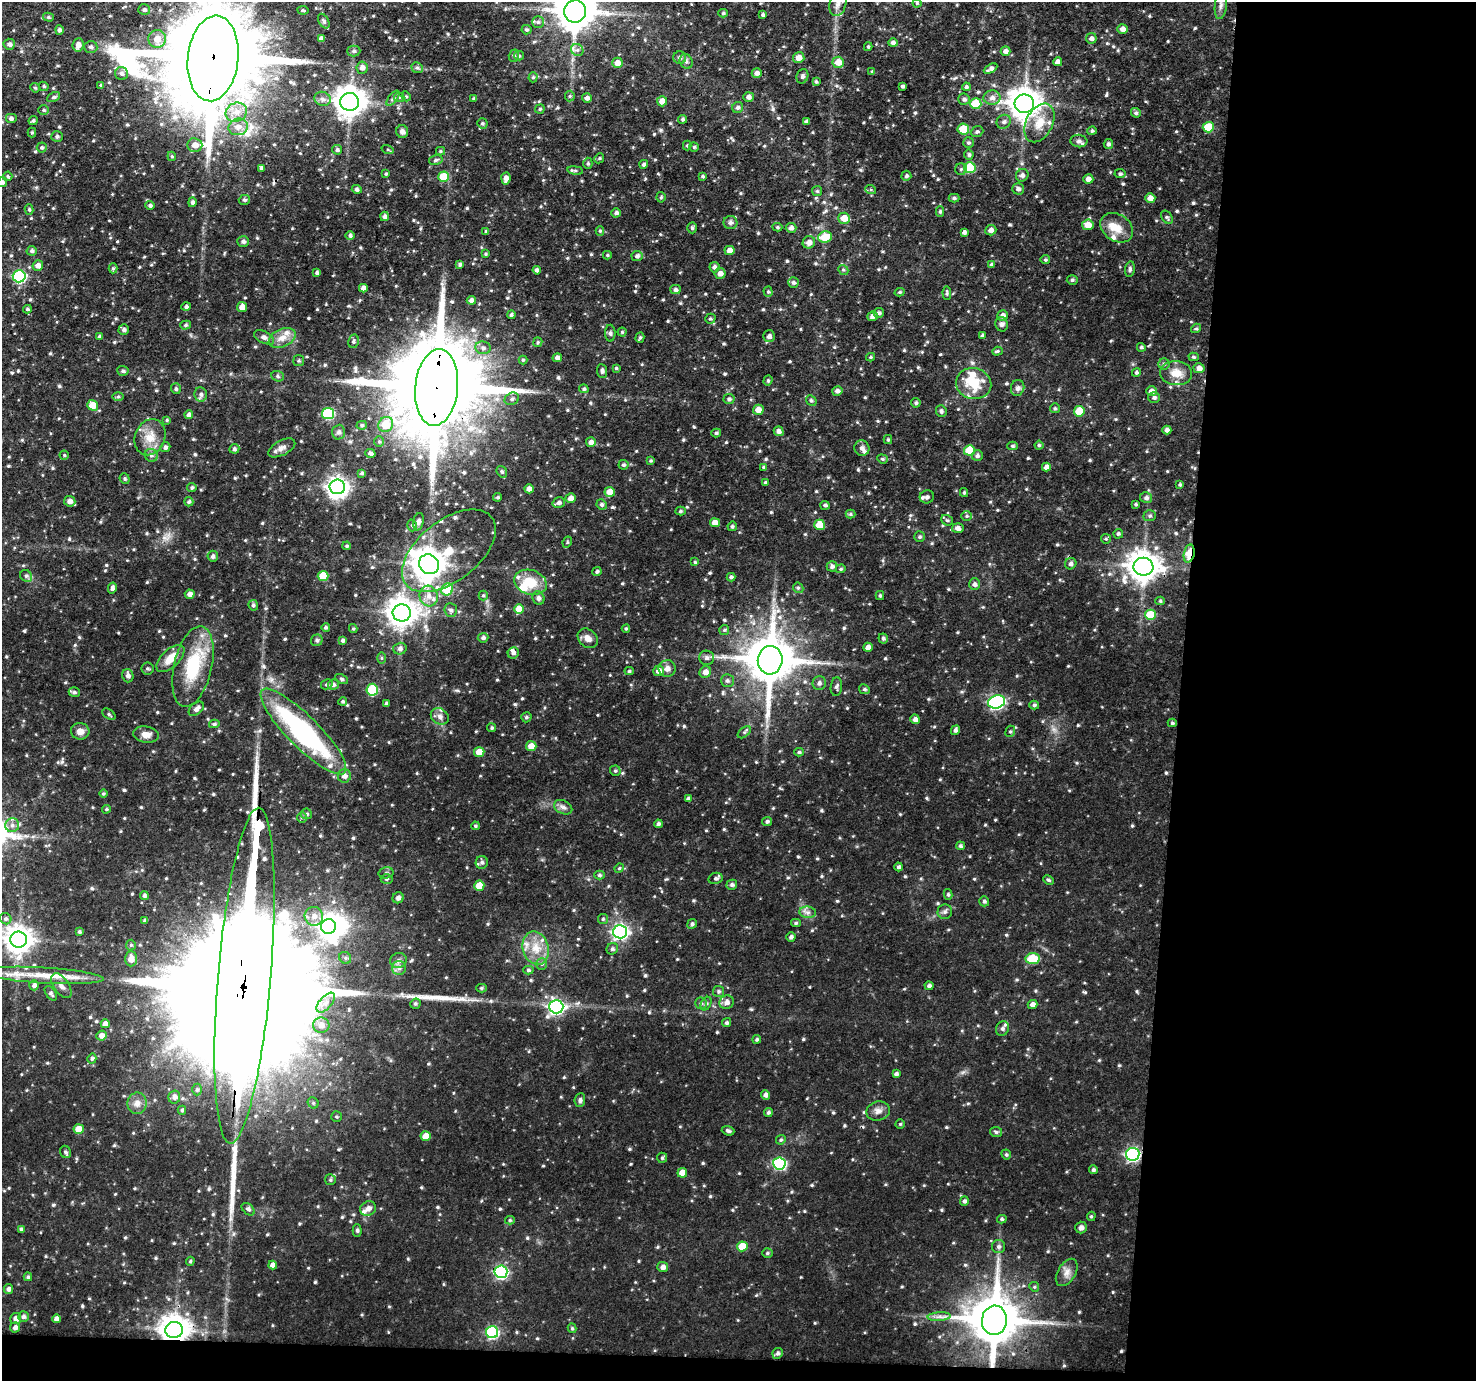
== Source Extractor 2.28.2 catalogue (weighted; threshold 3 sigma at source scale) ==
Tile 9 of 3 x 3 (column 3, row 3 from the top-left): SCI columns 2987-4460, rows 126-1504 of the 4480 x 4512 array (HDU 1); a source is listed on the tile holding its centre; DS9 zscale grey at full resolution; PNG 1478 x 1383 px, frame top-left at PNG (2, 2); each listed source drawn as its Kron ellipse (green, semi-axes under 4 px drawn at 4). Shown black and unused: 22% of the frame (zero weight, under 3 of 4 exposures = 4% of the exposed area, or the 3 px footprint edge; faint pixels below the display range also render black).
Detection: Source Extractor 2.28.2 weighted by HDU 2 'WHT'; one run over the whole footprint, this tile lists its part. Background 0.0748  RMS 0.0065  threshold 0.0294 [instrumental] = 3 sigma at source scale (4.5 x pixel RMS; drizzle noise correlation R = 1.50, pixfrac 1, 0.05/0.05 arcsec/px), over >= 5 px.
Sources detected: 796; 6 inside a brighter object's white glare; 1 cosmic-ray / hot-pixel residue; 2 long thin detections or spike segments (spike, bleed or trail) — neither listed nor drawn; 21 inside a brighter listed object's ellipse — not listed separately; of the other 766, all 500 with FLUX_AUTO >= 0.862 (the completeness limit of this list) listed and drawn (266 fainter detections not listed), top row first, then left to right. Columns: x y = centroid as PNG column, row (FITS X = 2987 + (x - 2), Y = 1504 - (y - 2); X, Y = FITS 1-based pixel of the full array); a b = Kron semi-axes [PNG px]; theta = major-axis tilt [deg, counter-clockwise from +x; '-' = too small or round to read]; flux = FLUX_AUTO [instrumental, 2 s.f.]
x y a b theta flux
917 3 4 4 - 0.86
838 4 12 8 75 4
1221 5 14 6 84 3.2
144 10 6 5 - 1.7
303 10 5 3 - 0.98
575 11 11 11 - 1900
723 13 5 4 - 1.1
763 15 4 3 - 1.3
48 17 5 4 - 1.1
324 21 8 5 -61 1.6
538 22 5 5 - 1.4
1122 29 5 5 - 3.2
59 30 5 4 - 1.9
526 30 5 5 - 1.1
1091 38 5 5 - 2.3
157 39 9 8 - 7.9
321 39 4 4 - 2.5
893 43 5 4 - 2.2
9 44 5 5 - 2.1
78 45 7 5 82 3.4
91 47 6 6 - 1.9
868 47 4 3 - 1
577 50 6 5 - 1.9
354 51 6 5 - 1.4
1005 51 5 4 - 2.4
514 56 6 5 - 1.2
519 56 5 4 - 0.94
213 58 43 25 84 19000
680 58 6 6 - 1.9
799 58 6 5 - 4.7
686 61 7 6 - 1.9
838 62 6 5 - 6.8
1058 62 4 4 - 3.5
617 63 5 5 - 5.5
362 68 6 5 - 3.1
417 68 6 5 - 1.3
991 69 7 4 30 2.5
872 72 4 3 - 0.89
757 73 5 5 - 2.7
121 74 6 6 - 2
802 76 7 6 - 1.5
533 77 5 4 - 1.1
816 82 4 4 - 1
101 85 4 4 - 1
44 86 5 4 - 1
902 86 3 3 - 1.5
966 87 4 4 - 1.4
35 88 5 4 - 0.86
406 96 5 4 - 0.95
570 96 5 5 - 1
53 97 7 4 26 1.3
399 97 5 4 - 0.96
748 97 5 5 - 2.7
393 98 9 4 53 1.7
587 98 5 5 - 2.3
992 98 8 7 - 3.4
322 99 8 7 - 2.6
474 99 4 4 - 1.2
964 99 6 5 - 1.7
662 101 5 5 - 5.2
350 102 9 9 - 940
976 104 5 5 - 20
1024 104 10 9 - 1000
738 107 6 5 - 1.7
540 109 5 4 - 1
43 110 5 5 - 1.1
236 112 11 9 25 6.6
1136 113 5 4 - 1.3
11 118 6 5 - 2
683 119 4 4 - 1.4
33 121 5 4 - 1.1
806 121 4 4 - 1.4
1004 122 7 6 - 2.2
482 123 5 5 - 1.2
1039 123 20 13 63 12
238 127 10 8 15 5
1208 127 5 5 - 20
963 129 6 5 - 21
1092 131 5 4 - 1.1
402 132 6 6 - 2.6
977 132 6 5 - 1.4
32 133 5 4 - 0.89
57 136 6 5 - 1.6
1079 141 8 6 -6 2.1
969 143 5 5 - 1.1
1108 144 5 4 - 1.7
195 145 7 7 - 4.6
687 145 5 4 - 0.92
42 147 5 5 - 1.4
694 147 4 4 - 0.96
388 149 6 4 -19 0.9
337 150 5 4 - 1.5
440 151 4 4 - 0.9
969 155 5 5 - 1.4
172 156 5 4 - 0.93
599 158 5 4 - 0.89
436 160 7 5 12 1.5
588 163 6 4 -88 1.1
644 164 4 4 - 1.5
970 167 5 5 - 26
261 168 4 3 - 1.4
961 169 6 6 - 1.3
575 170 8 4 -8 1.2
386 174 4 3 - 0.9
1120 174 5 4 - 1.4
1022 175 6 6 - 2.2
8 176 5 4 - 1
703 176 4 4 - 1
906 176 5 5 - 1.5
443 177 5 5 - 16
506 178 6 4 84 3.3
1088 179 5 4 - 3.3
2 182 5 5 - 1.5
357 189 5 4 - 1.7
1018 189 6 5 - 2.1
871 190 5 3 - 0.87
817 191 5 5 - 1.1
661 197 5 4 - 0.94
954 198 5 4 - 1.2
1150 198 5 4 - 3.8
244 200 5 5 - 1.2
192 202 5 4 - 1.8
150 205 5 4 - 1.3
29 209 5 4 - 0.99
940 212 5 4 - 1.2
616 213 5 4 - 1.8
385 216 5 4 - 2.1
1167 217 7 5 -56 1.3
844 218 6 5 - 8.1
730 222 7 6 - 1.7
1088 225 6 5 - 7.1
777 227 5 4 - 1.1
692 228 5 4 - 1.2
791 228 5 5 - 2
1117 228 17 13 -34 9.7
991 230 6 5 - 3
486 231 4 4 - 0.91
600 231 5 4 - 0.92
964 232 4 3 - 1.9
350 235 5 4 - 1.5
825 237 6 6 - 14
243 242 6 5 - 1.8
809 242 6 6 - 3.4
730 250 5 4 - 4.2
32 251 5 5 - 1.5
485 254 4 3 - 0.92
607 255 4 4 - 0.97
637 256 5 5 - 1.9
1045 260 5 4 - 1.1
460 264 4 4 - 1.4
992 264 4 4 - 1.5
38 266 5 5 - 3.4
714 267 5 5 - 2.2
113 268 5 4 - 1.1
1130 269 8 5 81 1.3
537 270 4 4 - 2.2
843 270 5 4 - 1
317 273 4 3 - 1.6
720 273 5 5 - 3.2
19 276 6 6 - 83
1072 280 5 4 - 1.1
793 282 5 5 - 1.6
363 288 4 4 - 3.4
675 290 5 4 - 1.8
768 292 5 4 - 1
900 292 5 4 - 0.98
947 293 7 4 -86 1.1
471 300 4 4 - 2.9
186 307 4 4 - 1.6
242 307 5 4 - 5
27 309 4 3 - 1.1
879 313 5 5 - 1.5
511 315 4 3 - 1.2
1003 315 5 5 - 3.3
872 316 5 4 - 2.8
710 319 5 5 - 1.2
1002 324 7 6 - 1.9
186 325 5 4 - 1.2
1196 328 5 4 - 1
124 330 5 5 - 1.8
622 332 4 4 - 0.93
610 333 8 5 -89 1.5
982 335 4 4 - 1.3
769 336 6 6 - 2.6
100 337 4 3 - 1.4
264 337 11 6 -28 3
640 337 5 4 - 1.2
282 338 14 9 25 6.3
354 341 7 5 80 1.4
538 342 5 4 - 0.89
1141 347 4 4 - 1.2
483 348 8 6 -10 2.5
997 351 5 4 - 0.91
871 357 4 3 - 0.89
1194 357 5 4 - 0.91
557 358 4 4 - 3
523 360 4 4 - 1
299 361 5 5 - 1
1164 364 5 5 - 1.3
616 368 4 4 - 0.92
1199 368 5 5 - 3.3
123 371 5 5 - 1.6
602 371 7 5 -85 1.7
1136 372 4 4 - 1.4
1176 373 16 12 -5 9.3
278 376 6 5 - 1.3
768 381 5 4 - 1
974 384 18 15 -14 19
437 387 38 21 85 15000
1018 388 8 6 74 2.2
176 389 5 5 - 1.4
584 389 4 4 - 1.1
837 391 5 4 - 2.4
1151 391 5 5 - 3.7
201 394 7 6 - 1.9
118 397 5 3 - 0.89
1154 397 6 5 - 1.6
512 399 7 6 - 2.1
729 399 6 5 - 1.7
811 401 6 4 -49 1.1
916 403 5 4 - 1.2
93 405 6 5 - 9.9
1055 408 5 5 - 1
758 410 5 5 - 5.2
941 411 6 5 - 1.7
1079 411 5 5 - 13
328 413 6 5 - 51
189 415 4 4 - 2.3
167 420 4 4 - 0.93
386 424 8 7 - 15
362 425 5 4 - 1
1167 430 4 4 - 2.3
779 431 5 4 - 2.4
339 432 7 6 - 2.1
716 433 5 4 - 1.2
150 437 18 15 68 11
888 440 4 4 - 0.89
379 442 5 4 - 0.96
591 442 5 5 - 3.1
1039 445 4 4 - 1
1012 446 5 4 - 1.1
165 447 5 5 - 1.9
282 448 15 7 28 3.9
862 448 8 7 - 2.4
234 449 5 5 - 1.5
969 450 5 5 - 17
370 453 5 4 - 2
64 455 4 4 - 0.88
151 455 7 6 - 1.9
977 456 5 5 - 1.7
882 459 5 4 - 0.98
651 461 4 4 - 1
623 465 5 5 - 1.2
763 467 4 4 - 0.9
1046 467 4 4 - 3.7
502 472 6 4 -55 1.4
362 473 4 3 - 1.3
125 479 5 5 - 1.1
765 483 4 3 - 1
1180 484 3 3 - 0.93
192 487 5 4 - 1.3
337 487 7 7 - 400
529 489 5 4 - 3.1
610 492 5 5 - 6.4
964 493 4 3 - 1.1
498 497 4 3 - 0.97
927 497 7 6 - 2.3
570 498 5 5 - 4.1
1146 498 6 5 - 1.9
70 501 5 5 - 3.6
189 502 4 4 - 1.4
559 503 6 5 - 1.9
602 504 5 5 - 1.6
1136 504 4 3 - 1.2
825 505 5 4 - 1.5
680 511 5 4 - 1.1
850 514 5 4 - 0.97
967 516 5 5 - 1.1
1150 516 6 5 - 1.4
947 520 6 5 - 1.2
418 522 9 5 78 2.7
715 523 5 4 - 5.2
412 525 6 4 -74 1.2
819 525 5 5 - 15
732 526 5 4 - 1.2
958 528 6 5 - 2.9
1118 534 5 4 - 1.3
920 537 5 5 - 1.2
1106 539 5 4 - 0.92
567 542 6 4 63 0.91
347 546 4 4 - 1
449 551 54 30 38 49
1189 554 9 5 78 15
213 556 5 5 - 1.8
695 562 4 4 - 0.93
429 564 10 9 - 890
1071 564 6 5 - 1.8
832 566 5 5 - 1.9
1143 567 10 9 - 930
841 569 5 4 - 0.87
597 572 4 4 - 1.3
26 576 6 5 - 1.5
323 576 5 5 - 16
731 577 4 4 - 1.4
530 582 16 12 -18 15
974 584 6 5 - 2
112 588 5 4 - 2.2
798 588 5 5 - 1.1
447 590 6 5 - 24
190 594 5 4 - 3
880 595 4 3 - 1
429 596 10 9 - 5.2
483 596 5 4 - 0.89
538 598 7 6 - 2
1160 601 4 4 - 0.89
253 605 5 4 - 1.4
519 609 5 5 - 10
451 610 7 6 - 2
402 613 9 8 - 830
1150 615 5 5 - 20
326 627 4 4 - 1.2
353 629 4 4 - 0.87
626 629 4 3 - 0.93
724 630 5 5 - 0.98
483 638 5 5 - 1.8
588 638 11 8 -42 4.5
883 638 5 5 - 1.4
317 640 6 5 - 1.4
343 640 4 4 - 1.5
868 647 5 4 - 3.7
400 649 6 6 - 2.2
513 653 6 5 - 1.9
170 658 17 9 44 9
382 658 6 4 -89 0.9
707 658 7 7 - 2
770 660 14 12 83 3000
193 667 41 19 77 36
147 668 6 6 - 1.2
667 668 8 8 - 3.4
629 671 4 4 - 0.93
659 671 5 5 - 4.2
705 672 6 5 - 3.8
128 676 7 5 -75 2.4
342 679 7 4 -27 1
727 680 6 6 - 1.7
819 683 7 6 - 2.1
327 684 6 5 - 1.2
333 685 5 5 - 1.8
836 687 9 5 84 1.6
864 689 5 4 - 1.3
372 690 6 5 - 37
74 692 6 5 - 1.6
343 701 4 4 - 1.1
996 702 9 6 18 110
386 704 4 3 - 1.7
1034 705 5 4 - 1.2
196 709 9 5 41 2.7
109 714 7 4 -34 1.1
440 716 9 7 -33 3
526 717 5 5 - 1.2
915 719 5 4 - 2.8
1172 723 4 4 - 1
214 724 5 4 - 1.2
492 728 4 4 - 1.2
955 730 5 4 - 1.8
80 731 9 8 - 4.6
303 731 58 15 -45 110
1010 731 6 4 68 0.97
744 732 7 4 38 1.1
146 734 13 8 -8 4.8
531 746 5 5 - 6.1
479 752 5 5 - 9.7
799 752 5 4 - 1.1
615 771 5 5 - 1.1
344 776 6 6 - 3.5
103 793 4 4 - 0.87
688 799 4 4 - 1.9
563 807 9 6 -26 2.5
106 809 4 3 - 0.86
306 814 5 5 - 1.4
302 817 5 5 - 1.2
767 821 5 4 - 1.3
658 824 4 4 - 1.6
12 825 7 7 - 2.9
475 826 4 3 - 0.87
960 846 4 4 - 1.2
482 862 6 6 - 1.7
899 867 4 4 - 1.5
619 868 5 4 - 0.88
386 873 7 5 12 1.4
599 875 5 4 - 1.3
716 878 7 5 12 1.9
387 879 6 5 - 1
1048 880 5 3 - 1.1
732 885 5 5 - 1.7
479 886 5 5 - 11
948 894 5 4 - 1.2
144 896 4 4 - 1.4
398 898 6 5 - 2.3
984 901 5 5 - 1.5
808 912 8 5 -6 2.3
945 912 7 7 - 1.9
314 916 9 9 - 5.3
6 919 6 5 - 1.5
603 919 5 5 - 1.1
145 920 4 3 - 1.2
796 923 5 4 - 1
692 924 5 4 - 1.5
328 926 7 7 - 290
79 932 4 4 - 1.1
620 932 7 6 - 190
791 937 4 4 - 1.7
19 940 8 8 - 740
131 945 5 5 - 0.92
536 948 17 13 -74 12
612 949 6 5 - 1.5
345 958 6 5 - 1.3
1033 958 7 5 5 21
131 959 7 6 - 5.1
398 960 8 7 - 2.6
542 964 6 5 - 1.2
399 968 7 7 - 2.6
528 970 5 4 - 1.2
43 975 60 8 -3 20
245 976 168 26 85 83000
34 985 5 5 - 2.2
61 986 14 7 -55 4.6
929 986 4 4 - 1.7
481 988 5 4 - 1.1
719 992 5 5 - 1.4
51 993 8 5 -54 1.6
727 1002 7 6 - 3.2
326 1003 12 6 49 4.2
701 1003 5 5 - 1.3
415 1004 5 5 - 1.3
706 1004 7 5 61 1.4
1033 1004 5 4 - 3.1
556 1007 7 6 - 160
727 1023 5 4 - 1.5
105 1024 4 4 - 4.2
321 1025 8 7 - 4.4
1002 1029 7 6 - 1.9
102 1035 5 5 - 3.5
757 1039 4 4 - 1.1
92 1059 5 4 - 1.2
896 1074 4 4 - 1.7
197 1090 6 4 89 1.2
765 1095 4 4 - 2.4
174 1097 6 6 - 2.6
580 1100 7 5 83 1.7
137 1103 10 9 - 4.8
313 1103 6 5 - 1.1
182 1110 4 4 - 1
878 1111 12 9 12 3.7
768 1113 4 4 - 1.3
336 1117 5 5 - 0.99
900 1124 4 4 - 0.87
79 1129 5 5 - 11
728 1131 6 4 -19 1.3
996 1132 6 5 - 1.1
426 1136 5 5 - 8.3
781 1140 5 4 - 1
66 1152 6 5 - 1.5
1006 1154 5 4 - 1.2
1133 1154 7 6 - 120
662 1158 5 5 - 1
779 1163 6 6 - 70
1093 1170 4 4 - 1.5
682 1173 5 5 - 7.2
330 1180 5 5 - 1.1
964 1201 5 4 - 1.6
248 1209 7 5 -41 1.6
368 1209 8 7 - 3.6
1091 1216 4 4 - 0.89
1002 1219 5 4 - 1.1
510 1220 5 4 - 0.88
1081 1227 6 5 - 2.4
21 1229 4 4 - 1.4
357 1230 6 4 -88 1.3
742 1246 5 5 - 11
999 1247 6 6 - 1.7
767 1253 5 4 - 0.94
190 1261 5 4 - 0.91
273 1265 4 4 - 3.1
663 1267 5 5 - 2.8
501 1272 6 6 - 91
1067 1272 15 9 59 4.5
28 1277 4 4 - 1.2
1034 1287 5 4 - 0.92
8 1289 5 4 - 2.2
24 1317 5 5 - 2
939 1317 11 4 5 2.7
16 1318 5 5 - 3.4
57 1319 4 4 - 3.7
994 1320 15 12 85 3500
15 1327 5 5 - 2.3
572 1328 5 4 - 1.1
174 1330 9 8 - 860
492 1332 6 6 - 67
778 1353 6 5 - 1.7
Overlapping masked pixels (flux is a lower limit): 10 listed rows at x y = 213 58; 437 387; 1189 554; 1143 567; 770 660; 245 976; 1133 1154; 501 1272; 994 1320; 174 1330
Isophote crosses this tile's border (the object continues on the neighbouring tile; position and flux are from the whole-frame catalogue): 6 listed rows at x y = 838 4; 1221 5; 575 11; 213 58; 11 118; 2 182